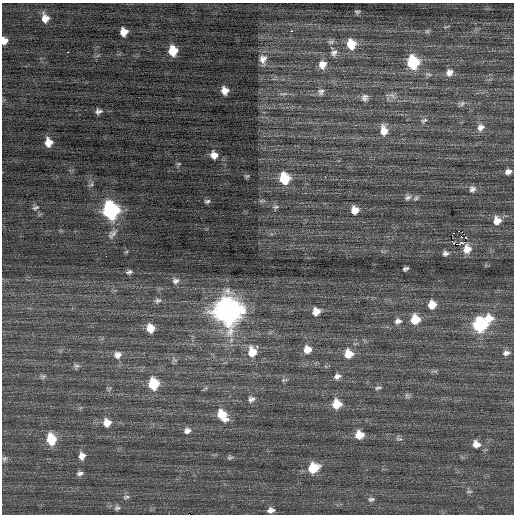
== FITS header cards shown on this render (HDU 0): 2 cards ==
NAXIS1  =                  512 / Axis length
NAXIS2  =                  512 / Axis length

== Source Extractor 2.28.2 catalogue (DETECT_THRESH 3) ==
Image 512 x 512 px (HDU 0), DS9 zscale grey, 1 PNG px = 1 image px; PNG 516 x 516 px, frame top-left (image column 1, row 512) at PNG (2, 3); no overlay
Background 0.318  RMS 0.81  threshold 2.42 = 3 sigma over >= 5 px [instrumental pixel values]
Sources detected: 98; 1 with non-positive FLUX_AUTO (blend fragments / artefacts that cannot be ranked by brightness) is not listed; the other 97 listed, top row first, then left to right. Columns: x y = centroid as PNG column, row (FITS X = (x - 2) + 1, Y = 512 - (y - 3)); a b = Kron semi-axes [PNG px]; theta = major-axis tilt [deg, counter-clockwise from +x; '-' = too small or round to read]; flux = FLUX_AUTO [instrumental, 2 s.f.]
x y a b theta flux
357 12 7 5 -1 100
45 18 8 7 - 460
446 26 8 3 14 67
291 31 3 2 - 120
427 31 7 5 42 110
124 32 7 7 - 540
4 41 6 6 - 330
331 42 9 6 13 170
351 44 12 10 -79 1100
173 51 8 7 - 1200
68 52 3 2 - 310
334 53 10 8 45 250
263 59 14 10 87 440
413 62 10 9 - 3700
322 65 10 9 - 490
449 72 11 10 - 350
428 74 10 5 -13 160
225 91 7 6 - 410
321 92 10 8 47 240
283 94 11 4 8 130
391 95 16 7 -16 310
365 98 10 9 - 260
461 103 10 6 17 180
98 111 6 5 - 170
424 120 10 5 28 160
481 127 11 9 54 370
384 130 13 9 -83 640
48 142 8 6 -80 550
214 155 8 8 - 430
179 164 6 4 19 62
508 172 7 5 21 250
247 176 6 4 19 68
325 177 3 2 - 43
284 178 9 8 - 2000
472 189 9 8 - 210
408 197 9 7 23 190
416 198 8 6 39 120
207 201 6 4 9 100
35 207 9 5 18 130
276 207 8 5 3 110
110 210 10 9 - 13000
355 210 8 8 - 550
497 221 10 9 - 610
458 231 2 2 - 30
462 232 2 2 - 24
453 233 3 2 - 63
112 234 16 9 47 340
461 243 6 2 1 130
467 249 8 7 - 570
445 253 7 6 - 180
405 269 6 4 24 130
129 272 8 5 4 150
176 281 10 8 20 250
158 300 10 7 15 190
432 305 9 8 - 660
227 310 13 11 -79 58000
316 311 9 8 - 600
489 318 11 10 - 740
415 319 10 10 - 1100
398 321 10 8 13 280
480 324 9 9 - 6600
150 328 9 8 - 650
257 347 3 2 - 840
307 349 9 9 - 560
252 352 13 11 -80 930
506 353 9 7 14 220
348 354 10 9 - 910
118 355 10 9 - 340
76 366 7 6 - 130
43 376 8 5 25 110
337 376 10 7 20 260
284 380 10 4 15 110
153 384 9 8 - 2200
378 388 9 4 12 110
108 389 7 6 - 95
407 396 7 7 - 120
251 399 10 8 25 230
337 404 9 8 - 1100
481 410 2 2 - 36
222 415 14 9 -51 1200
107 423 9 9 - 540
187 431 9 7 28 240
359 435 8 7 - 800
51 439 10 8 -82 1800
399 439 9 4 -1 130
476 444 9 8 - 430
82 456 9 7 84 360
230 457 7 6 - 100
4 459 8 6 56 130
313 468 10 9 - 1600
80 473 9 6 9 180
469 491 9 3 0 80
126 497 9 5 15 140
371 499 9 6 6 140
117 508 8 6 37 150
271 510 7 5 6 260
189 514 2 2 - 3100
At the frame edge (FLAGS 8, measured only in part): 2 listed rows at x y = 4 41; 189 514
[1 non-positive-flux detection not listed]